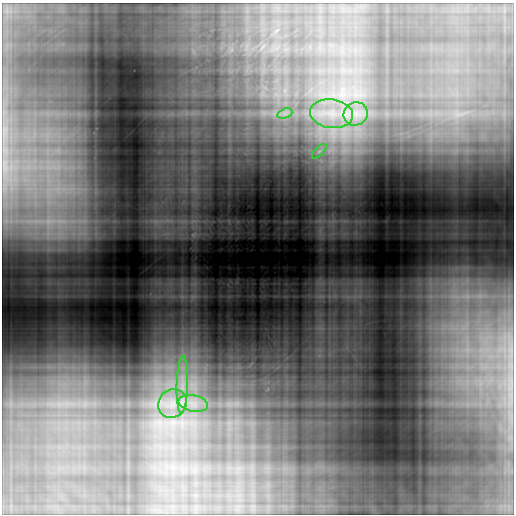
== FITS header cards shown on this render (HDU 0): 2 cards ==
NAXIS1  =                  512
NAXIS2  =                  512

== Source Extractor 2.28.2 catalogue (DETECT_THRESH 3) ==
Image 512 x 512 px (HDU 0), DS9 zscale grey, 1 PNG px = 1 image px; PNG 516 x 516 px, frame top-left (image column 1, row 512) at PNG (2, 3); each listed source drawn as its Kron ellipse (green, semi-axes under 4 px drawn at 4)
Background 0.0876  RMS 0.011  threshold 0.0345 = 3 sigma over >= 5 px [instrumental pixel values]
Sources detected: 7; all 7 listed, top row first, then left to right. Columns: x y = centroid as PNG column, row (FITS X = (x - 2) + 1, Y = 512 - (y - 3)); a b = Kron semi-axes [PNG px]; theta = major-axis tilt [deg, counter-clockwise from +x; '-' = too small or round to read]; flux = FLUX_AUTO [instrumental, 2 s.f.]
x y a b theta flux
285 113 8 4 19 2.7
331 114 22 14 -7 23
356 114 12 11 - 10
319 151 9 3 45 1.8
182 385 29 5 88 12
172 403 15 13 45 14
193 403 15 8 -11 8.6